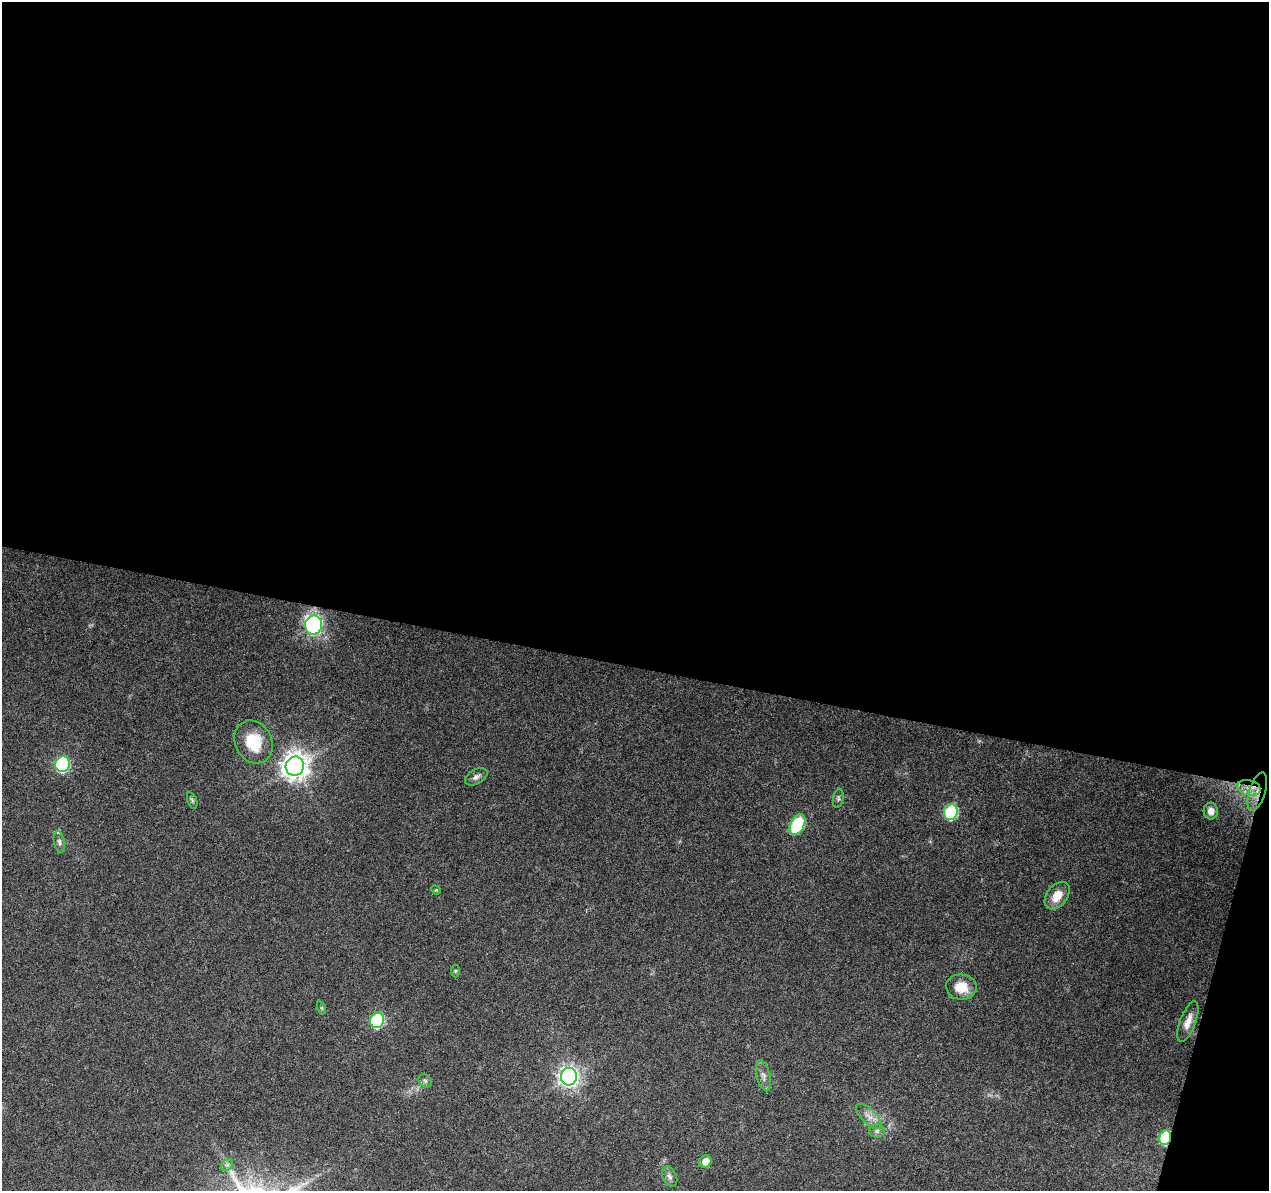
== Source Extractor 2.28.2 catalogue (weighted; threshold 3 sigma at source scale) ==
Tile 4 of 4 x 4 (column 4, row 1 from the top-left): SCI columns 3808-5074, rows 3852-5040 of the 5074 x 5261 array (HDU 1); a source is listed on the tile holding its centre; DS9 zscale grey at full resolution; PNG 1271 x 1193 px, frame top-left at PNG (2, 2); each listed source drawn as its Kron ellipse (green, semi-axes under 4 px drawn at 4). Shown black and unused: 58% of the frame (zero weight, under 3 of 6 exposures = <1% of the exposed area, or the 3 px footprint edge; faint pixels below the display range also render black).
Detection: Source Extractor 2.28.2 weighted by HDU 2 'WHT'; one run over the whole footprint, this tile lists its part. Background 0.0432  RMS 0.0035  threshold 0.0145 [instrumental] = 3 sigma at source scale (4.09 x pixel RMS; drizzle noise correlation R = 1.36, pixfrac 0.8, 0.0396/0.0396 arcsec/px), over >= 5 px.
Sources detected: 29; all 29 listed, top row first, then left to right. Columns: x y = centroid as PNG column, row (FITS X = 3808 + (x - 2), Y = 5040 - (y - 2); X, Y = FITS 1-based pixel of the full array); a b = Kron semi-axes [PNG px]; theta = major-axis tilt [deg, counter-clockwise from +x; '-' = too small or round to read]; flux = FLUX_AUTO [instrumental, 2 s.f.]
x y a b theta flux
314 625 9 8 - 73
253 742 22 18 -63 11
62 764 8 7 - 52
295 766 10 9 - 390
476 777 12 7 29 1.5
1249 788 12 7 -14 3.1
1257 792 20 8 72 4.4
838 798 9 5 80 0.73
192 800 8 4 -71 0.64
1211 811 8 7 - 2.4
951 812 8 7 - 38
797 825 11 7 63 35
59 842 11 5 -79 1.1
436 890 5 4 - 0.36
1057 896 16 10 53 4.8
455 971 6 4 89 0.41
961 987 15 12 -8 6.3
322 1008 7 4 -71 0.49
377 1020 8 7 - 44
1188 1022 21 8 69 3.3
763 1076 16 6 -75 1.9
569 1077 9 8 - 200
425 1081 7 6 - 0.74
869 1117 16 7 -43 2.8
877 1131 8 6 1 1.2
1165 1138 7 5 75 31
705 1161 7 6 - 2.7
227 1165 7 5 43 0.82
669 1177 10 7 -64 1.3
Overlapping masked pixels (flux is a lower limit): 3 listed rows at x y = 1249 788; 1257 792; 1165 1138